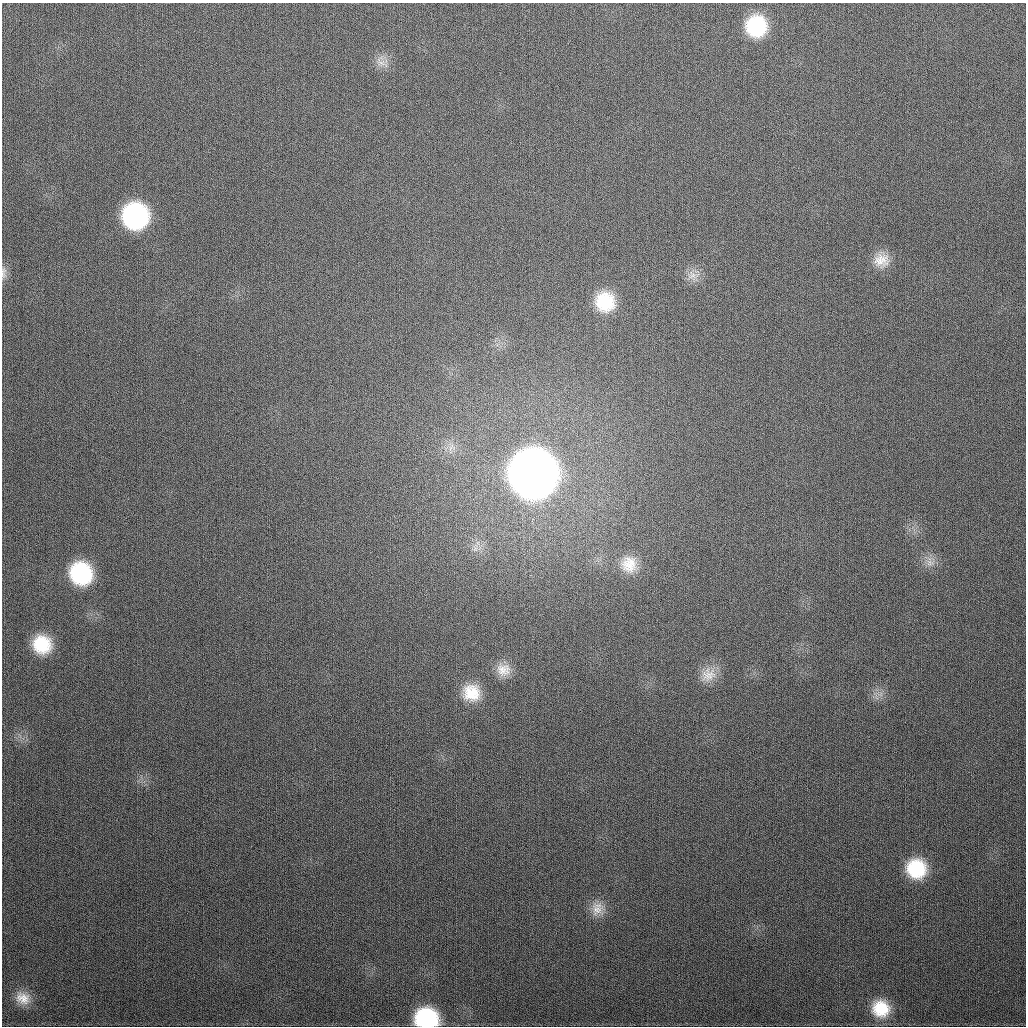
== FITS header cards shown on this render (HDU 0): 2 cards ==
NAXIS1  =                 1024
NAXIS2  =                 1024

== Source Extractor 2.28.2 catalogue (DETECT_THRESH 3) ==
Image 1024 x 1024 px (HDU 0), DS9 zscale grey, 1 PNG px = 1 image px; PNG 1028 x 1028 px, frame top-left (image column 1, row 1024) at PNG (2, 3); no overlay
Background 304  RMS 12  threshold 35.1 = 3 sigma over >= 5 px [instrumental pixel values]
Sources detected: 22; all 22 listed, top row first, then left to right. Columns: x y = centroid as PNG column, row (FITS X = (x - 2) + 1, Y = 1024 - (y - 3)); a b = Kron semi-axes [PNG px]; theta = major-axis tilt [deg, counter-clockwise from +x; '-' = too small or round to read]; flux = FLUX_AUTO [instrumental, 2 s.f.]
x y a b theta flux
756 26 21 20 - 5.3e+04
382 63 22 9 -33 7.2e+03
135 216 22 21 - 1.3e+05
881 260 21 19 4 1.6e+04
3 273 19 7 89 4.8e+03
692 275 13 12 - 8.0e+03
605 302 22 21 - 3.7e+04
450 448 7 4 71 2.6e+03
533 474 25 24 - 3.4e+06
475 549 7 5 46 2.7e+03
930 563 13 9 -8 6.6e+03
629 564 23 22 - 2.1e+04
81 573 21 20 - 7.2e+04
42 644 19 18 - 3.3e+04
503 670 19 17 -4 1.3e+04
708 675 21 17 25 1.3e+04
471 693 21 20 - 2.4e+04
916 869 19 18 - 4.2e+04
597 909 20 16 80 1.2e+04
23 998 19 15 -23 1.2e+04
881 1008 19 18 - 2.8e+04
426 1018 20 16 -6 8.4e+04
At the frame edge (FLAGS 8, measured only in part): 2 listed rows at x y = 3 273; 426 1018